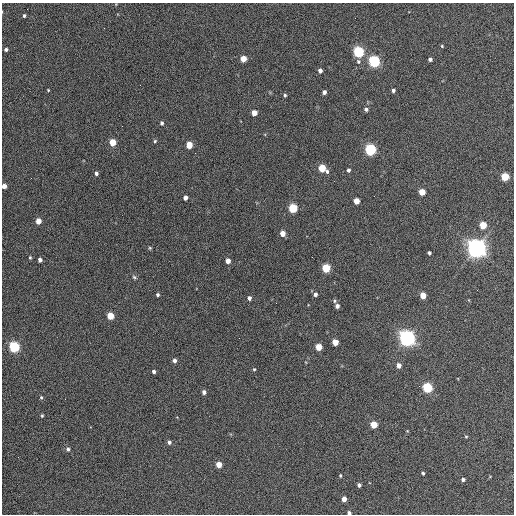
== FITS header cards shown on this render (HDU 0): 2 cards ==
NAXIS1  =                  512 / Axis length
NAXIS2  =                  512 / Axis length

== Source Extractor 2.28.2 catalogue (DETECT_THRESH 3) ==
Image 512 x 512 px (HDU 0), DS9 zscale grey, 1 PNG px = 1 image px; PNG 516 x 516 px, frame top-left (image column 1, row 512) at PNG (2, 3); no overlay
Background 348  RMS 20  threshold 60.8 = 3 sigma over >= 5 px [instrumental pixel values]
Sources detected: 75; all 75 listed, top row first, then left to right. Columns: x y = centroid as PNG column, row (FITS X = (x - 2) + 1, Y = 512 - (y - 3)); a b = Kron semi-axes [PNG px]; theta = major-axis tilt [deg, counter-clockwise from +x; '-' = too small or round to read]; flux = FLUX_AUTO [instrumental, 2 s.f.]
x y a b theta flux
24 16 3 3 - 2.4e+03
104 28 2 2 - 5.9e+02
442 46 3 3 - 1.3e+03
6 49 3 3 - 3.4e+03
358 52 5 5 - 2.3e+05
243 59 4 4 - 2.5e+04
430 59 4 4 - 4.2e+03
358 61 6 5 - 2.6e+03
374 61 5 5 - 3.0e+05
320 70 4 4 - 6.3e+03
48 90 3 2 - 1.2e+03
393 90 4 3 - 3.3e+03
324 92 4 4 - 5.1e+03
285 95 3 3 - 1.9e+03
366 109 4 4 - 4.3e+03
254 113 4 4 - 1.7e+04
162 123 4 4 - 2.9e+03
155 141 4 4 - 1.8e+03
113 142 4 4 - 3.8e+04
189 145 5 4 - 3.2e+04
370 150 5 5 - 2.8e+05
322 168 5 4 - 5.2e+04
348 170 4 3 - 3.6e+03
327 171 5 4 - 2.7e+03
96 173 4 4 - 3.9e+03
505 177 5 5 - 6.3e+04
4 186 4 4 - 9.8e+03
422 192 4 4 - 3.1e+04
185 198 4 4 - 7.9e+03
356 201 4 4 - 2.3e+04
293 208 5 5 - 1.0e+05
38 221 4 4 - 1.8e+04
483 225 5 4 - 4.1e+04
282 233 4 4 - 1.9e+04
150 248 4 4 - 1.4e+03
477 248 7 6 - 1.3e+06
429 253 4 3 - 3.1e+03
30 257 4 3 - 1.6e+03
312 257 2 2 - 6.9e+02
40 260 4 4 - 5.4e+03
228 261 4 4 - 1.3e+04
326 268 5 4 - 9.6e+04
134 277 6 5 - 2.1e+03
315 294 5 4 - 4.2e+03
158 295 3 3 - 2.6e+03
423 295 5 4 - 2.6e+04
249 298 4 4 - 5.3e+03
335 301 5 5 - 2.1e+03
276 303 2 2 - 7.0e+02
337 306 4 4 - 5.6e+03
110 316 5 4 - 3.7e+04
407 338 6 6 - 8.8e+05
335 342 4 4 - 2.7e+04
14 347 5 5 - 2.3e+05
319 347 4 4 - 3.5e+04
174 360 4 4 - 5.1e+03
399 365 4 4 - 9.5e+03
254 369 4 3 - 1.6e+03
154 372 4 3 - 3.9e+03
427 388 5 5 - 1.6e+05
204 392 4 4 - 4.9e+03
41 397 5 4 - 1.9e+03
65 399 2 2 - 6.3e+02
42 416 4 3 - 1.6e+03
374 424 5 4 - 4.1e+04
466 437 4 4 - 1.3e+03
169 442 5 4 - 3.9e+03
68 449 5 5 - 3.7e+03
219 464 4 4 - 2.3e+04
423 473 3 3 - 2.1e+03
340 475 4 3 - 1.7e+03
463 480 4 3 - 3.2e+03
359 485 4 3 - 3.3e+03
344 499 4 4 - 1.2e+04
349 513 4 3 - 4.2e+03
At the frame edge (FLAGS 8, measured only in part): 2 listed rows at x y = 4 186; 349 513